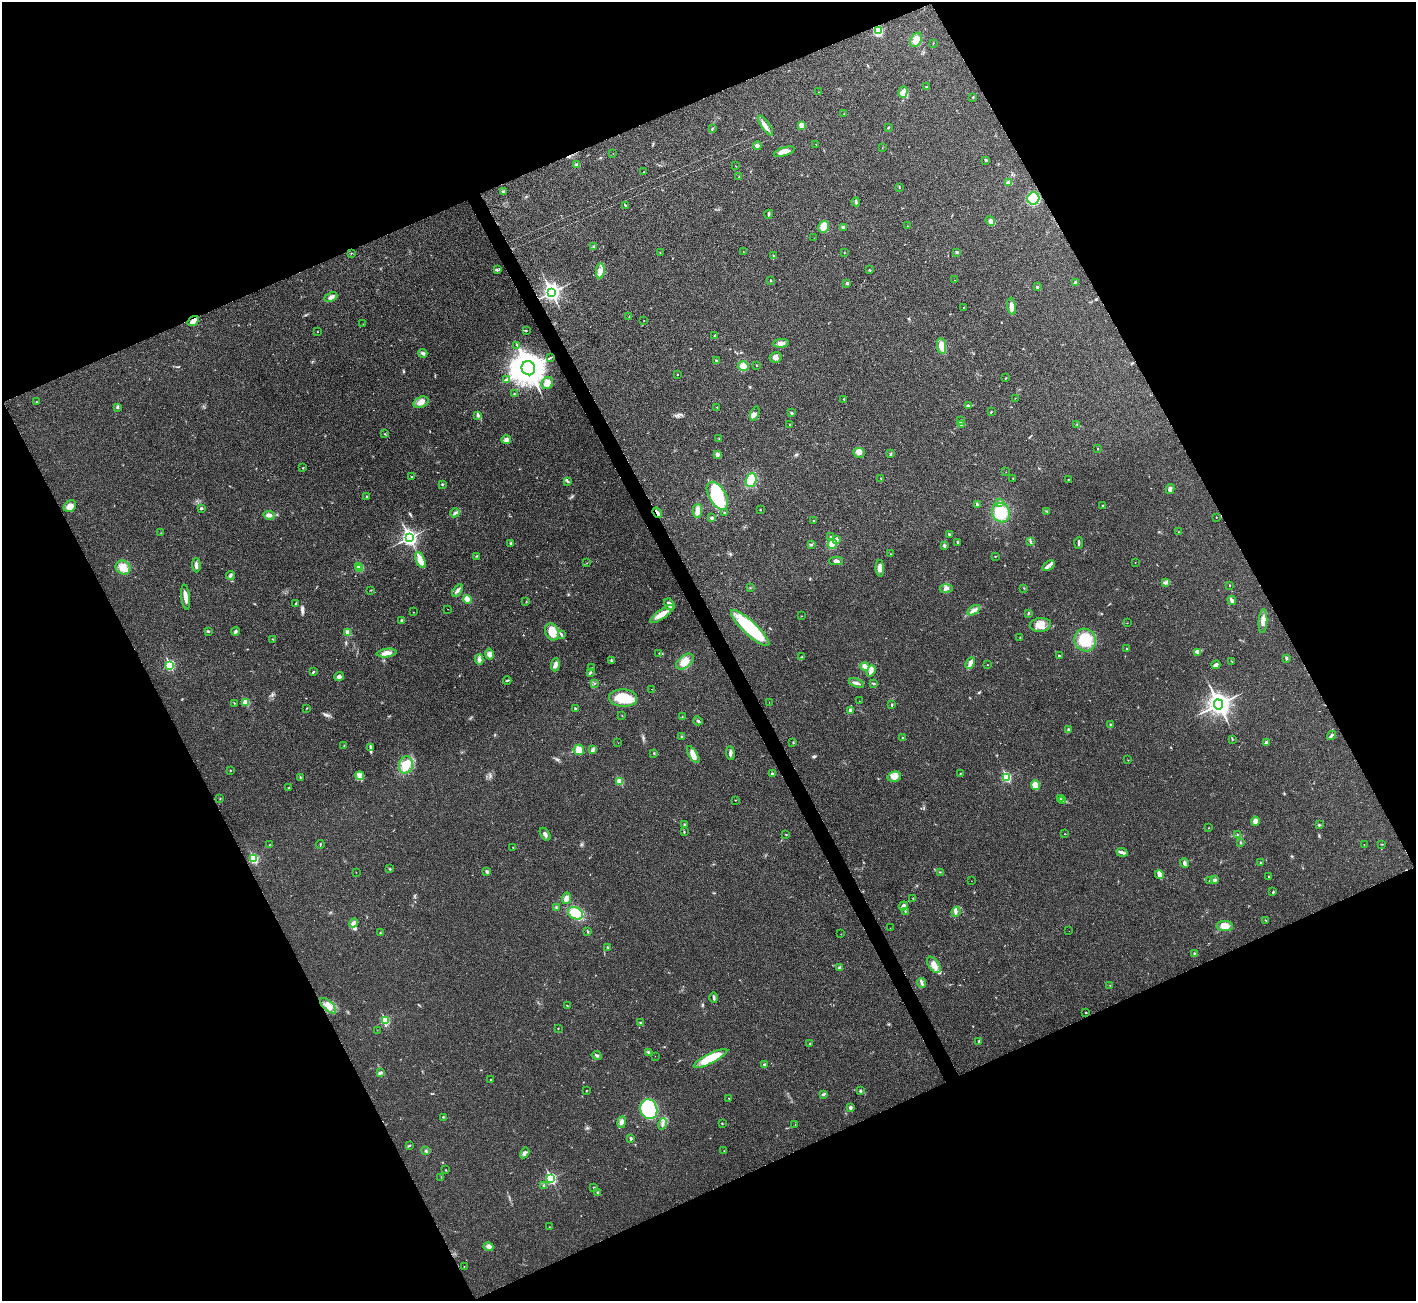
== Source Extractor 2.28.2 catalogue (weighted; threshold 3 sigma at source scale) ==
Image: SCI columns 41-5696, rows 194-5388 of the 5742 x 5715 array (HDU 1 of 3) = the unmasked area's bounding box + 8 px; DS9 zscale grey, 4 x 4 block average (1 PNG px = mean of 4 x 4 image px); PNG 1418 x 1303 px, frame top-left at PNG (2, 2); each listed source drawn as its Kron ellipse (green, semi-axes under 4 px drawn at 4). Shown black and unused: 45% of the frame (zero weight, under 3 of 4 exposures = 2% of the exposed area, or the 3 px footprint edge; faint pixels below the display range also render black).
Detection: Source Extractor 2.28.2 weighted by HDU 2 'WHT'. Background 0.0213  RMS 0.0044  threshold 0.0197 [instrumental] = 3 sigma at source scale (4.5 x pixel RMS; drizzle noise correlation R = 1.50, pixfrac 1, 0.05/0.05 arcsec/px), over >= 5 px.
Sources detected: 371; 1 too faint to see at this stretch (4 x 4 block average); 1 inside a brighter object's white glare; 4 cosmic-ray / hot-pixel residue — neither listed nor drawn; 5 coinciding with a brighter row at this scale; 11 inside a brighter listed object's ellipse — not listed separately; the other 349 listed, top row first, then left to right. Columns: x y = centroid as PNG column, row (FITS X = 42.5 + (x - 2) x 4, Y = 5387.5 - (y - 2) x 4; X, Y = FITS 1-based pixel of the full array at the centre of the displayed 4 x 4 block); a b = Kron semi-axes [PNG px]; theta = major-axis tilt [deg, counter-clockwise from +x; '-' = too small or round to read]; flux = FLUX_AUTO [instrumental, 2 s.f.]
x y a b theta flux
878 31 3 2 - 220
916 40 7 5 60 25
933 43 2 2 - 0.88
926 87 3 2 - 2
819 92 2 2 - 0.82
903 92 6 3 73 16
973 97 2 2 - 0.91
844 114 2 2 - 0.78
766 125 12 3 -55 12
801 125 2 2 - 52
888 127 2 2 - 1.9
712 128 2 2 - 1.6
816 144 2 2 - 0.66
757 146 4 3 - 8.4
882 148 2 2 - 0.46
784 152 11 4 16 21
613 153 2 2 - 0.48
986 160 3 2 - 2.1
577 165 4 3 - 7.3
735 166 2 2 - 0.54
644 172 2 2 - 1.5
739 177 2 2 - 1.1
1009 183 4 3 - 6.8
900 188 2 2 - 0.98
503 191 4 2 - 2.3
1033 198 6 6 - 120
856 202 4 2 - 4.3
625 205 4 2 - 2.4
769 214 4 2 - 4.1
990 221 5 3 - 7.8
908 226 2 2 - 1.2
824 227 6 5 - 35
843 227 3 2 - 4.3
814 238 2 2 - 0.38
593 247 2 2 - 1.5
743 251 2 2 - 0.46
844 252 2 2 - 1.3
957 252 3 3 - 3
351 253 2 2 - 0.98
660 253 2 2 - 0.67
774 256 2 2 - 2.6
497 270 2 2 - 1.9
870 270 3 2 - 2.2
600 271 7 4 81 16
771 280 2 2 - 2
954 280 2 2 - 0.57
1075 282 3 3 - 4.5
847 283 3 3 - 4
1037 287 3 2 - 2.4
551 292 4 3 - 1000
331 297 7 3 25 10
1011 306 8 3 -82 14
963 308 2 2 - 1.5
629 316 2 2 - 0.83
644 320 2 2 - 0.81
193 321 6 2 34 25
363 324 2 2 - 0.67
526 331 2 2 - 1.3
317 332 2 2 - 0.74
715 336 2 2 - 2.2
781 343 8 4 4 9.4
517 345 3 2 - 1.7
942 346 8 4 -82 32
423 353 4 3 - 6.1
551 357 2 2 - 1.1
776 357 6 5 - 11
716 361 3 2 - 2.8
756 365 2 2 - 1
743 366 5 5 - 23
528 368 7 6 - 5300
677 375 2 2 - 0.85
1006 378 3 2 - 1.3
506 379 2 2 - 1.3
547 383 6 5 - 22
514 394 2 2 - 0.93
1015 398 2 2 - 1.1
844 399 2 2 - 2.6
36 402 2 2 - 0.85
421 402 8 5 17 17
968 406 2 2 - 2.2
117 407 3 2 - 2.5
717 407 2 2 - 0.79
991 412 2 2 - 1.8
755 413 7 3 71 8.6
791 413 2 2 - 2.5
478 415 4 2 - 3.7
961 421 3 2 - 2.4
790 424 2 2 - 1.1
1077 424 2 2 - 0.82
962 425 3 2 - 3.4
385 434 2 2 - 1.5
719 438 2 2 - 0.92
506 440 5 4 - 6.5
1098 449 2 2 - 0.98
859 453 6 5 - 11
890 454 3 2 - 2.4
717 455 2 2 - 27
303 468 2 2 - 1.3
1006 472 2 2 - 0.48
411 477 2 2 - 2.3
881 478 2 2 - 1.3
1013 479 2 2 - 0.71
1068 479 2 2 - 1
751 480 7 5 72 69
568 481 2 2 - 2.2
442 485 2 2 - 1.8
1170 489 5 4 - 6.8
367 496 2 2 - 3.5
717 496 15 8 -59 150
1000 502 4 3 - 5
977 504 3 2 - 3.8
1102 505 2 2 - 1.4
70 506 7 5 40 19
201 508 3 2 - 4.3
760 510 2 2 - 2.3
697 511 7 4 88 14
1046 511 3 2 - 1.9
455 513 5 2 - 4.4
657 513 6 2 -53 6.5
725 513 3 2 - 1.3
1001 513 10 8 -60 69
269 515 5 3 - 12
1216 517 2 2 - 1.1
711 518 3 3 - 3.3
813 520 2 2 - 1.4
1178 532 2 2 - 0.75
161 533 2 2 - 0.64
949 534 2 2 - 5.3
830 537 2 2 - 2.4
409 538 3 3 - 920
837 539 3 2 - 2.7
1030 541 2 2 - 1.6
958 542 3 2 - 2.2
511 543 2 2 - 1.8
1079 543 6 2 86 3.8
832 544 5 4 - 24
811 545 4 2 - 3.9
944 545 3 3 - 4
890 554 2 2 - 0.66
477 556 3 2 - 2.6
995 556 3 2 - 1.5
420 560 9 4 -65 28
836 561 7 3 1 6.6
1135 562 2 2 - 0.77
587 563 2 2 - 0.7
196 565 7 3 -88 7.6
359 566 2 2 - 87
1048 566 7 4 31 10
123 568 8 6 -35 20
360 568 2 2 - 58
880 568 8 3 -88 19
230 575 4 3 - 5.9
1165 583 2 2 - 1.5
1230 585 2 2 - 1.2
750 588 2 2 - 0.96
1024 588 2 2 - 1.5
946 589 6 3 4 6.1
371 590 2 2 - 0.97
457 590 7 3 55 7.6
186 597 13 3 -83 18
467 599 4 3 - 25
1232 600 4 2 - 11
526 602 2 2 - 1.4
296 603 3 2 - 2
669 604 6 4 -59 12
447 609 2 2 - 6.5
974 610 7 3 34 10
413 612 2 2 - 0.73
1028 613 3 2 - 2.2
662 614 14 4 36 23
802 616 2 2 - 0.67
402 620 3 2 - 5.7
1263 621 12 4 86 19
1127 623 2 2 - 0.57
1040 625 10 7 5 25
750 628 25 6 -43 190
208 631 3 2 - 2.4
235 631 4 2 - 4.9
348 632 4 3 - 8.5
552 632 9 6 -64 37
561 635 3 2 - 2.7
1020 638 2 2 - 1.2
273 639 2 2 - 1.3
1085 640 11 10 - 91
1127 649 2 2 - 2.9
1197 652 4 3 - 4.2
386 653 10 4 8 13
659 653 2 2 - 1.2
489 654 5 4 - 8.9
1059 656 3 2 - 3.6
802 657 2 2 - 2.4
1287 658 4 3 - 3.5
479 659 5 4 - 7
611 660 3 2 - 2.7
1232 661 2 2 - 0.99
685 662 10 6 40 25
970 663 6 3 65 12
170 665 3 2 - 210
555 665 7 4 85 11
988 665 2 2 - 0.88
1216 665 4 3 - 11
865 666 4 4 - 8.3
592 667 2 2 - 0.33
871 671 6 2 70 20
313 672 3 2 - 2.1
590 672 3 2 - 3.2
339 677 5 3 - 5.8
507 681 4 2 - 2.9
594 683 2 2 - 0.95
857 683 8 3 -19 7.1
874 683 2 2 - 1.6
652 689 2 2 - 0.87
623 698 14 8 -3 70
859 701 2 2 - 0.78
246 702 2 2 - 90
769 702 2 2 - 0.48
234 703 2 2 - 1.4
1219 704 5 4 - 1600
892 705 3 2 - 2.4
307 708 3 2 - 1.3
576 708 2 2 - 1.6
850 710 3 2 - 7.4
622 716 2 2 - 0.75
682 717 2 2 - 1.1
698 721 4 2 - 4.5
1110 725 3 2 - 4.3
1068 730 2 2 - 1.8
1331 735 5 2 - 4.7
682 737 2 2 - 3.2
902 738 2 2 - 1.7
1232 739 2 2 - 0.94
793 742 2 2 - 1.2
1266 742 4 3 - 4.1
618 743 2 2 - 1
344 746 2 2 - 0.91
370 747 3 2 - 2.5
579 750 5 5 - 31
593 750 3 2 - 3
654 753 3 2 - 1.6
730 753 7 3 -82 6.6
693 755 9 4 -58 21
1128 760 2 2 - 0.82
406 765 8 7 - 37
230 770 2 2 - 1.1
772 774 3 2 - 3.2
960 774 2 2 - 1.1
360 776 4 2 - 6
300 777 3 2 - 2.5
894 777 7 5 13 16
1006 777 3 2 - 210
620 781 2 2 - 93
1035 785 5 4 - 29
289 788 3 2 - 1.5
220 799 2 2 - 1.2
1060 799 2 2 - 2
735 800 2 2 - 1.2
1063 800 2 2 - 2.9
1255 821 4 3 - 13
684 824 2 2 - 2.1
1319 825 2 2 - 1.2
1209 828 2 2 - 0.63
684 832 2 2 - 1.8
545 834 7 3 -56 6.7
1065 834 2 2 - 0.84
1238 834 2 2 - 0.96
786 835 2 2 - 1.5
1241 843 3 2 - 2.4
320 844 4 2 - 2.1
1382 844 2 2 - 1.3
270 845 2 2 - 0.94
1364 845 2 2 - 0.59
513 847 2 2 - 1.4
1122 852 5 3 - 6.6
254 859 2 2 - 200
1260 862 2 2 - 1.5
1185 863 5 3 - 5.3
390 869 2 2 - 2.1
356 872 2 2 - 0.75
487 872 3 3 - 5
940 872 2 2 - 1.3
1159 875 4 4 - 7.4
1269 876 2 2 - 1.6
1210 880 3 2 - 3.4
1215 880 4 3 - 4.7
971 881 2 2 - 0.34
1273 892 3 2 - 2.2
566 898 6 4 72 13
913 898 2 2 - 1.3
903 906 5 3 - 8.6
556 907 2 2 - 1.3
905 911 2 2 - 1.4
956 912 5 3 - 5.2
575 913 8 6 -27 64
1266 921 4 2 - 1.4
354 923 5 3 - 8
1225 926 8 5 -3 24
890 928 2 2 - 0.51
588 931 3 2 - 1.7
1069 931 2 2 - 0.49
380 933 2 2 - 1.6
841 934 2 2 - 0.98
608 947 2 2 - 8.5
1194 954 2 2 - 2.3
934 965 9 5 -53 16
840 968 3 3 - 12
921 983 5 2 - 5
1110 986 2 2 - 0.75
714 998 5 2 - 4.6
567 1005 2 2 - 1
328 1006 10 4 -44 20
1086 1013 2 2 - 1.2
385 1020 2 2 - 150
640 1023 3 2 - 2.3
558 1028 2 2 - 1.4
377 1030 2 2 - 0.6
979 1041 3 2 - 2.4
810 1044 2 2 - 0.95
648 1052 3 2 - 2.6
597 1055 5 2 - 4.4
655 1056 2 2 - 0.34
710 1058 19 5 27 79
765 1065 2 2 - 15
381 1072 4 2 - 3.1
490 1080 2 2 - 1.4
586 1091 2 2 - 1
860 1091 3 2 - 3.5
823 1094 2 2 - 1.9
729 1098 2 2 - 0.7
850 1107 3 3 - 5.3
649 1109 10 8 -71 280
443 1117 2 2 - 1.3
621 1122 6 4 80 8.6
663 1124 6 2 74 5.8
722 1124 2 2 - 1.5
795 1124 2 2 - 0.73
631 1139 3 2 - 2.6
409 1146 2 2 - 1.1
426 1151 3 2 - 3.3
724 1151 2 2 - 1
525 1153 6 3 58 7.6
446 1170 2 2 - 1.1
441 1177 2 2 - 0.66
551 1179 3 2 - 300
544 1185 3 2 - 2.5
593 1187 2 2 - 0.61
598 1192 2 2 - 3
549 1227 2 2 - 0.64
488 1247 5 3 - 7.6
464 1266 2 2 - 0.83
Overlapping masked pixels (flux is a lower limit): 4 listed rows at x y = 878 31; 193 321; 528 368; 657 513
Diffuse or blended objects may show on this block-average render without a row.